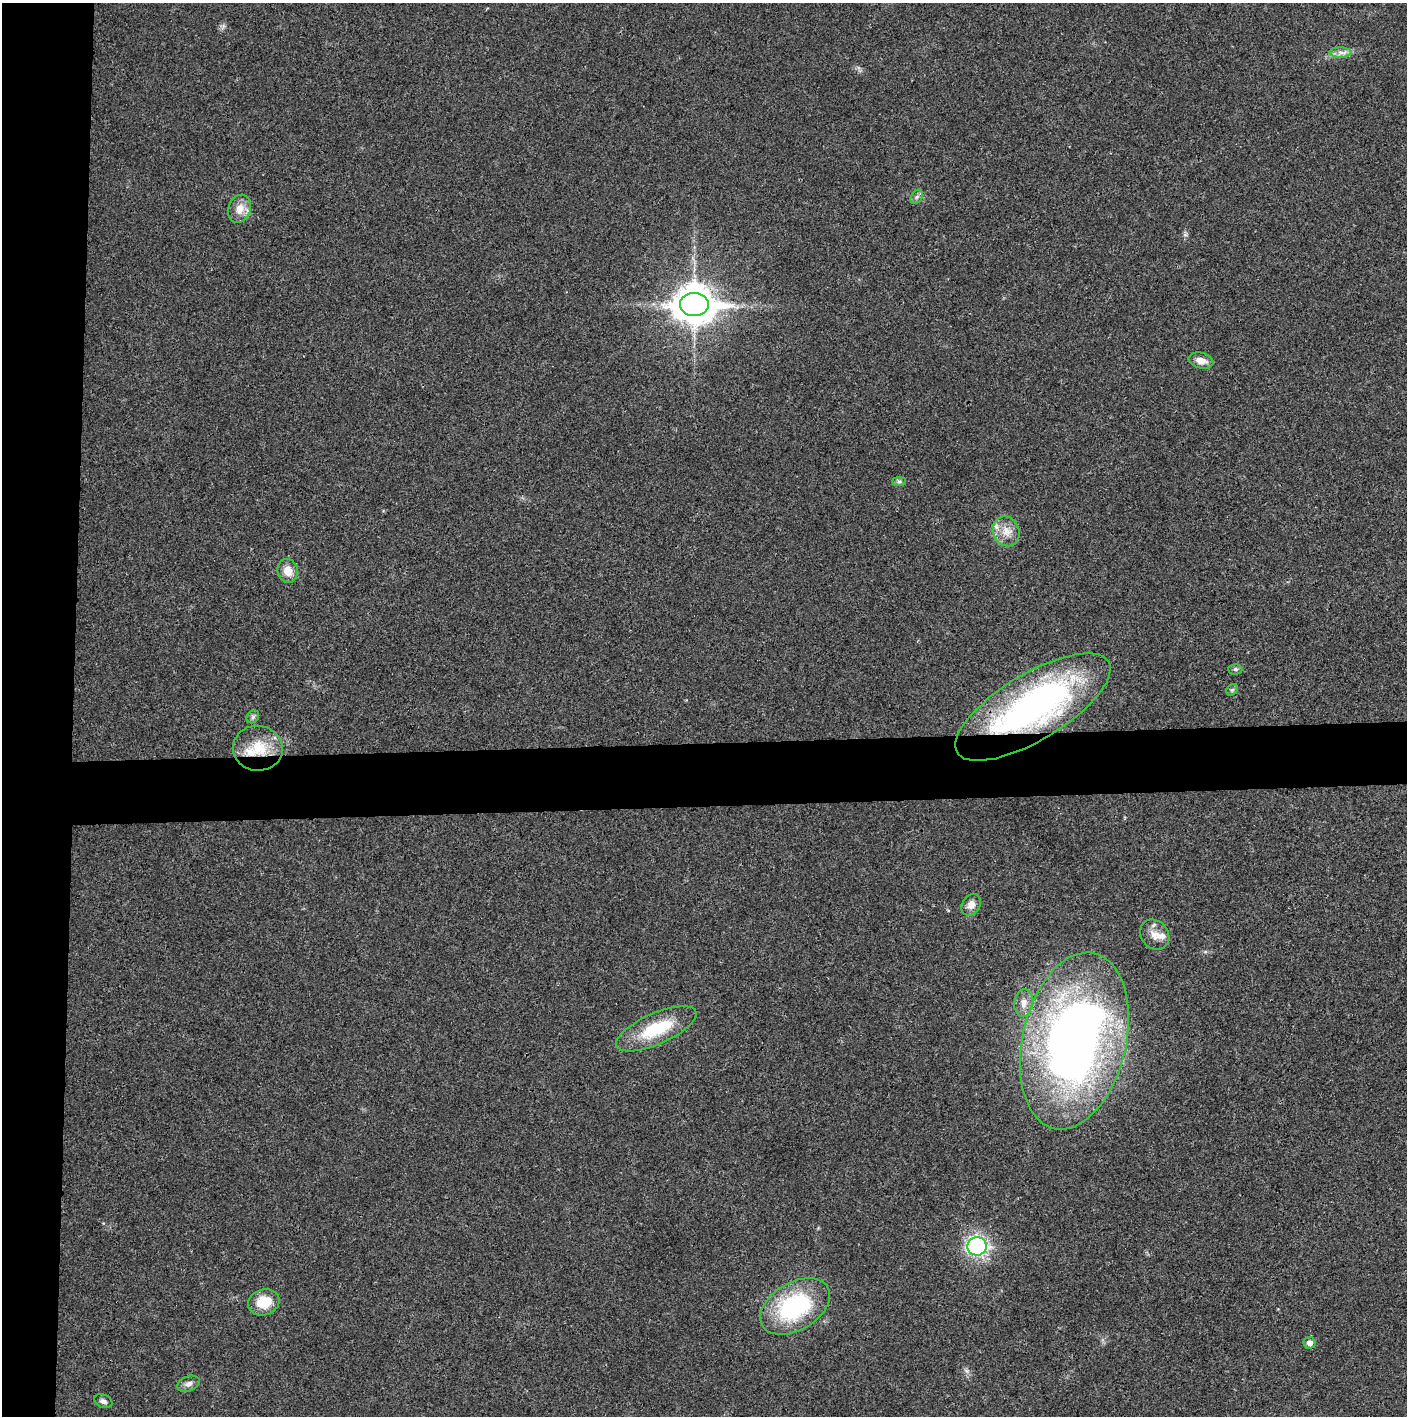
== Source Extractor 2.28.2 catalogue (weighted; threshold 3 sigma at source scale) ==
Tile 4 of 3 x 3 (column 1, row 2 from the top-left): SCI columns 4-1408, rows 1417-2830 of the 4237 x 4245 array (HDU 1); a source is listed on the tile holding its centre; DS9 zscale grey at full resolution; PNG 1409 x 1418 px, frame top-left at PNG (2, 3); each listed source drawn as its Kron ellipse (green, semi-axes under 4 px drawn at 4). Shown black and unused: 9% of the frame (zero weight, under 3 of 4 exposures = <1% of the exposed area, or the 3 px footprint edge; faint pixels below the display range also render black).
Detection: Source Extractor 2.28.2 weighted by HDU 2 'WHT'; one run over the whole footprint, this tile lists its part. Background 0.0191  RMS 0.0053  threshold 0.0237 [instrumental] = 3 sigma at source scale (4.5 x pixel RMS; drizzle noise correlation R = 1.50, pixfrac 1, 0.05/0.05 arcsec/px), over >= 5 px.
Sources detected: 26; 2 inside a brighter listed object's ellipse — not listed separately; the other 24 listed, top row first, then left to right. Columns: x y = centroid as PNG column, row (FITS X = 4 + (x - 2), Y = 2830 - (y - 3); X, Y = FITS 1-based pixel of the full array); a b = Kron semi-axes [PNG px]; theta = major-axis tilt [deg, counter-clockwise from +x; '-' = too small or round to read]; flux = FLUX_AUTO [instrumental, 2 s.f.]
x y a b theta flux
1340 52 11 5 0 2.6
917 197 8 5 59 1.5
240 209 14 11 70 6
694 304 14 11 0 1400
1201 361 12 7 -14 4.9
899 481 7 4 0 1
1006 531 15 13 -68 6.9
288 571 12 10 -75 6.3
1235 669 7 5 1 1
1232 690 6 5 - 0.94
1033 707 88 33 31 190
253 717 7 5 46 1.2
258 748 25 22 -5 18
971 905 11 9 56 4
1155 935 16 13 -51 5.6
1024 1003 14 9 83 4
656 1029 43 15 24 28
1074 1041 90 52 77 390
977 1246 9 9 - 96
264 1302 16 13 18 12
795 1306 38 24 31 63
1309 1343 6 6 - 3
188 1384 12 7 21 2.4
103 1401 9 6 -21 1.7
Overlapping masked pixels (flux is a lower limit): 2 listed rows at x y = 1033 707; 258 748